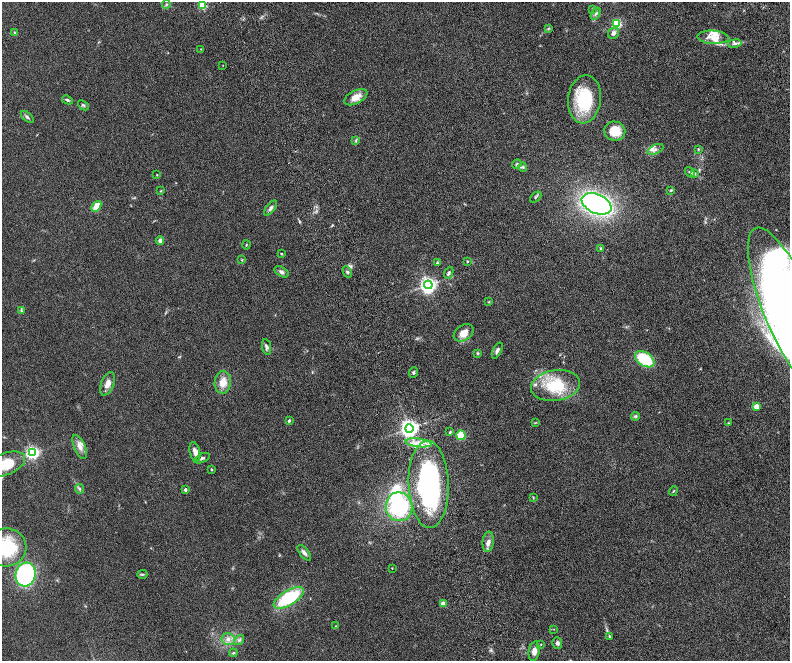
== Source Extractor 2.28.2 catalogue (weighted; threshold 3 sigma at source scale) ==
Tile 6 of 4 x 4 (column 2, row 2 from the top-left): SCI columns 1633-3208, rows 2968-4284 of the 6416 x 5807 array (HDU 1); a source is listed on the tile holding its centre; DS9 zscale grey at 2 x 2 block average (1 PNG px = mean of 2 x 2 image px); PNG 792 x 663 px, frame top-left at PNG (2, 2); each listed source drawn as its Kron ellipse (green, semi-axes under 4 px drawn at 4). Shown black and unused: <1% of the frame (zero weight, under 4 of 8 exposures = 3% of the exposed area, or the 3 px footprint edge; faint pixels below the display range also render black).
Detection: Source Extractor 2.28.2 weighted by HDU 2 'WHT'; one run over the whole footprint, this tile lists its part. Background 0.0947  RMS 0.0063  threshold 0.0258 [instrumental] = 3 sigma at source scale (4.09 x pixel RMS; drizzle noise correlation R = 1.36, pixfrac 0.8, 0.05/0.05 arcsec/px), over >= 5 px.
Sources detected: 99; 1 inside a brighter object's white glare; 1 long thin detection or spike segment (spike, bleed or trail) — neither listed nor drawn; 4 inside a brighter listed object's ellipse — not listed separately; the other 93 listed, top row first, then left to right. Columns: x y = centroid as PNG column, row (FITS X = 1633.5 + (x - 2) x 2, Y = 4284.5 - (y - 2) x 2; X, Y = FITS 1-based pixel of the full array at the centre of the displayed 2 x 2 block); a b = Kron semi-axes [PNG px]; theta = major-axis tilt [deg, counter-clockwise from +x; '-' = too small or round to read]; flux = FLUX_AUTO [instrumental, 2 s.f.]
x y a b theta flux
166 5 4 3 - 1.6
202 5 3 3 - 88
592 9 3 2 - 0.77
596 14 6 4 59 2.5
616 24 3 3 - 110
548 29 4 3 - 1.2
14 33 4 3 - 1.1
614 33 6 5 - 4.6
713 37 16 6 -3 12
735 43 7 4 10 3.1
201 49 3 2 - 0.71
223 65 2 2 - 0.4
356 97 12 6 26 11
584 99 24 16 84 65
67 100 5 3 - 1.9
83 105 6 3 -41 1.7
27 117 8 3 -42 2.2
615 131 10 9 - 23
356 140 4 3 - 1.3
655 149 8 4 24 4.6
698 149 3 3 - 0.99
517 164 5 3 - 1.7
523 167 4 3 - 1.8
690 172 6 3 -55 2.1
695 173 4 4 - 1.7
157 175 2 2 - 0.84
671 190 4 3 - 1.4
161 191 4 2 - 0.83
536 197 6 2 42 1.5
596 204 16 9 -24 360
96 206 6 4 50 16
271 208 9 4 53 3.6
160 241 4 3 - 4.7
246 245 4 2 - 0.82
601 249 4 3 - 1.1
281 254 3 2 - 1
242 260 3 3 - 0.88
467 261 3 2 - 0.96
437 263 4 3 - 2
281 272 8 4 -31 3.4
347 272 6 4 -62 2.2
449 273 6 3 66 2.9
428 285 4 4 - 450
489 302 3 2 - 0.81
789 309 87 25 -68 1300
21 311 3 3 - 1.1
464 333 11 7 35 11
267 347 8 4 -80 3.6
497 350 9 4 65 3.6
477 353 4 4 - 1.3
645 359 11 7 -34 49
413 373 5 3 - 1.7
223 382 11 8 82 14
107 384 12 6 68 8.6
555 386 24 15 9 55
756 407 3 3 - 23
636 416 4 4 - 1.7
289 421 2 2 - 2.6
535 423 3 2 - 0.8
729 423 2 2 - 0.58
409 428 4 4 - 630
450 432 3 3 - 1.2
461 435 5 4 - 25
418 443 13 4 -7 9.1
80 447 13 5 -66 8.4
195 452 10 5 -77 6.4
32 453 4 4 - 260
202 458 8 3 25 2.2
5 464 21 11 21 30
211 469 3 2 - 1.1
429 484 43 20 -88 230
80 489 5 3 - 2.1
185 490 2 2 - 4.1
673 491 5 2 - 0.9
533 498 4 2 - 0.9
399 507 14 13 - 97
488 542 10 5 85 5.6
6 547 20 19 - 62
304 553 9 4 -50 4.3
392 568 3 2 - 0.55
26 574 12 10 75 170
142 574 5 3 - 1.4
289 598 17 7 31 84
443 604 4 4 - 6.6
336 626 3 2 - 0.71
554 629 2 2 - 0.44
609 636 4 3 - 1.4
228 639 6 6 - 6
239 640 6 4 50 2.8
557 643 6 5 - 3.1
541 644 2 2 - 0.63
534 651 10 5 80 6.7
233 653 4 3 - 1.6
Isophote crosses this tile's border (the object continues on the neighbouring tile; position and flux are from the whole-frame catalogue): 4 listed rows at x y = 202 5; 789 309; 5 464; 6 547
Diffuse or blended objects may show on this block-average render without a row.